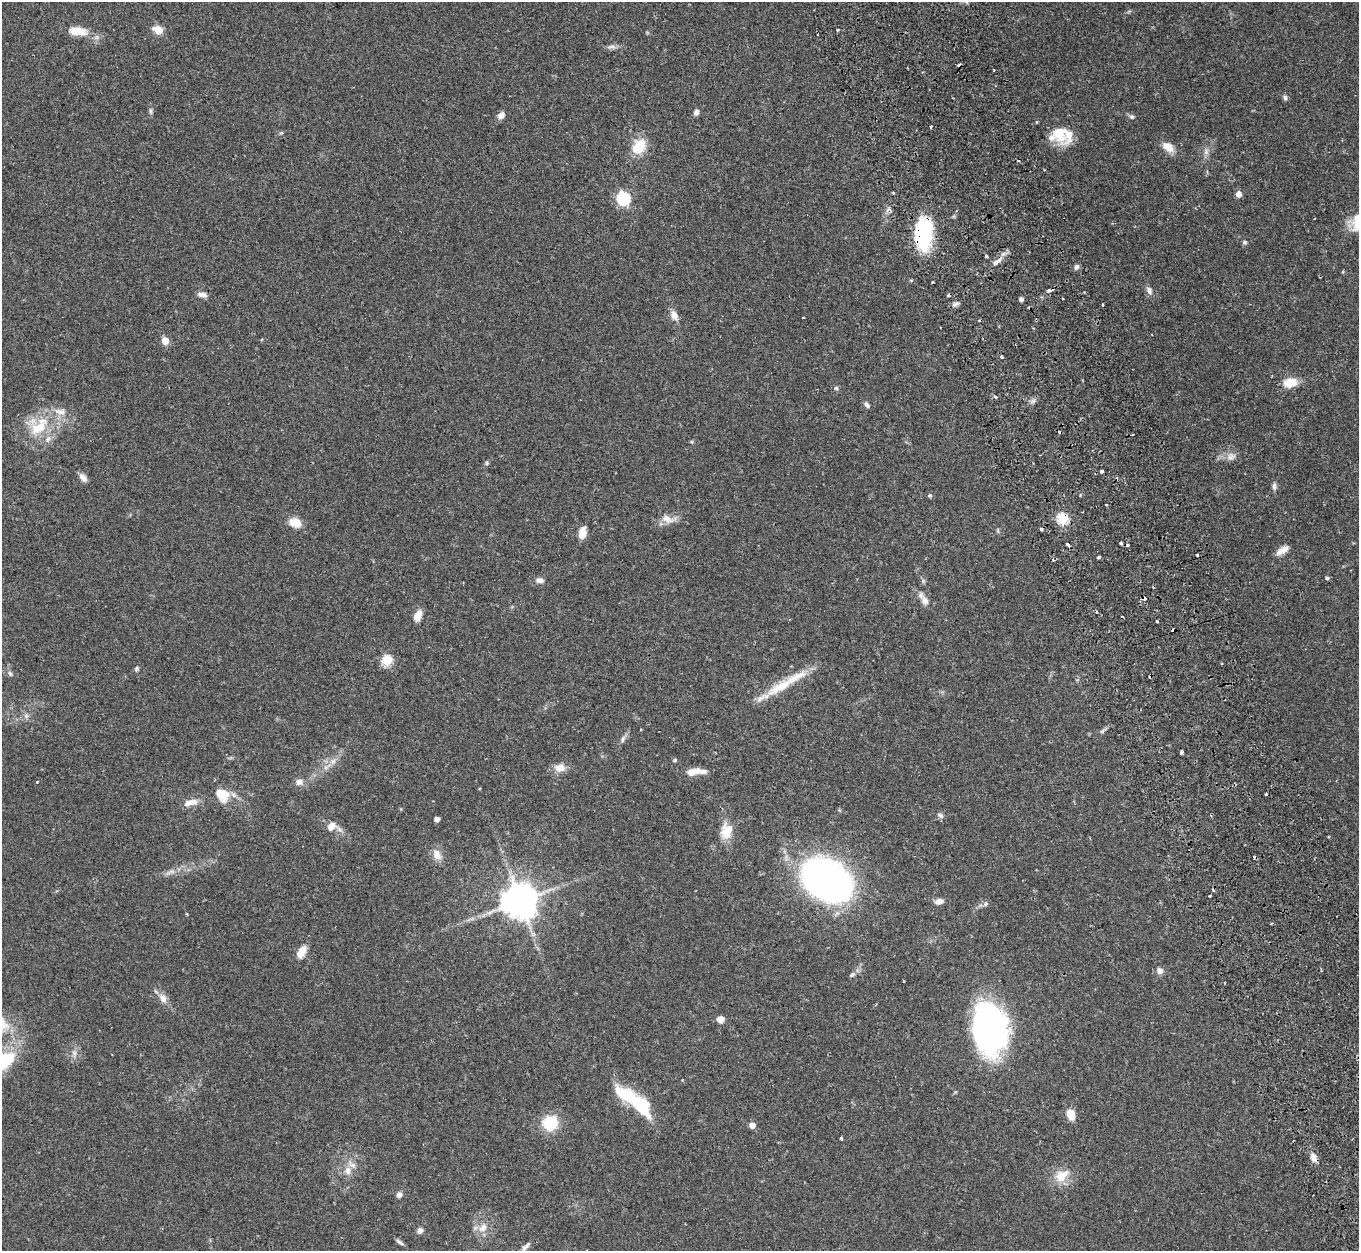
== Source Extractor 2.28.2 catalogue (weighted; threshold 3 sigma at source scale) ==
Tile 6 of 4 x 4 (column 2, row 2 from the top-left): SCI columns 1429-2785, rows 2682-3930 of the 5572 x 5527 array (HDU 1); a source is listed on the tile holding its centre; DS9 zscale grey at full resolution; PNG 1361 x 1253 px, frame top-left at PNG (2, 2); no overlay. Shown black and unused: <1% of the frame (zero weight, under 2 of 3 exposures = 4% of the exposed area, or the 3 px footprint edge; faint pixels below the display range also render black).
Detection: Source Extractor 2.28.2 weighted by HDU 2 'WHT'; one run over the whole footprint, this tile lists its part. Background 0.082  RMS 0.0059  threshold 0.0265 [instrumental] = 3 sigma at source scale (4.5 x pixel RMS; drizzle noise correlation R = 1.50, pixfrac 1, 0.05/0.05 arcsec/px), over >= 5 px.
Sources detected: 147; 1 inside a brighter object's white glare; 22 cosmic-ray / hot-pixel residue — not listed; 7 inside a brighter listed object's ellipse — not listed separately; the other 117 listed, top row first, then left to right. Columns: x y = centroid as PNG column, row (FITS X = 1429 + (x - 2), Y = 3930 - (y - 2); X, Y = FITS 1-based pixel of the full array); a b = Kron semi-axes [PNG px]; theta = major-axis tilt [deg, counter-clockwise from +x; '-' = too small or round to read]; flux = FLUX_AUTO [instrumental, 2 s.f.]
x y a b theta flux
837 29 3 3 - 1.2
158 30 6 5 - 17
78 31 23 10 -6 11
611 47 14 6 4 2.2
993 70 3 2 - 0.38
1285 98 7 6 - 1.4
151 111 9 4 -89 1.2
696 112 7 6 - 2.1
501 115 8 6 48 4
1132 117 7 6 - 1.4
1037 122 5 3 - 0.51
281 133 5 4 - 0.73
1060 134 26 17 -55 15
639 146 20 15 56 13
1168 147 14 9 -35 7.1
1206 152 9 6 76 2.3
894 193 3 2 - 1.1
1238 194 6 5 - 3.9
623 198 6 6 - 77
923 234 32 16 86 55
1244 242 6 6 - 1.1
986 256 3 3 - 1.6
996 262 14 6 36 3.3
1077 267 7 6 - 1.7
911 280 5 3 - 0.6
1049 290 6 3 14 3.4
1149 291 12 7 -67 2.7
202 294 11 6 -14 2.9
1021 299 4 4 - 2.1
1063 299 3 2 - 1.1
955 304 11 5 18 1.6
1102 304 3 2 - 0.73
674 315 12 8 -62 4.5
803 317 3 2 - 0.39
1033 328 3 2 - 0.6
165 341 5 5 - 14
1001 357 5 4 - 1.3
1290 383 14 10 10 11
836 388 6 5 - 1
995 397 4 3 - 0.85
1033 401 6 6 - 1.6
867 405 8 5 -48 1.7
38 428 32 16 36 22
1133 434 3 2 - 0.78
1231 457 14 10 28 4
487 463 7 4 82 0.84
1101 471 4 3 - 2.9
83 477 11 7 -52 3.1
1274 486 11 5 -85 1.9
930 495 3 3 - 2.7
1106 504 3 3 - 1.7
668 519 22 10 -6 6.3
1063 519 6 5 - 45
295 523 14 10 -17 8.1
998 530 6 4 -89 0.77
582 533 13 7 78 6.2
1121 543 4 3 - 14
1068 544 3 3 - 5.2
1283 550 17 7 32 4.6
1098 557 3 3 - 2.6
1327 578 4 4 - 1.4
540 580 11 7 0 2.6
925 601 13 9 -62 4.2
418 616 12 7 70 5.7
1157 621 3 3 - 1.1
387 660 5 5 - 38
136 669 6 5 - 1
10 673 8 5 -62 1.3
781 686 45 13 29 20
26 716 6 6 - 1.5
1102 731 10 5 43 1.5
623 739 11 5 72 1.8
1181 753 4 3 - 1.3
675 760 6 4 23 0.76
333 761 9 8 - 3.1
326 767 7 4 18 1.5
560 768 11 9 5 6.3
704 771 12 6 6 2.5
691 772 11 8 17 4.9
37 782 3 3 - 0.73
299 782 8 7 - 3.4
479 789 3 2 - 0.69
222 794 14 12 -43 15
191 802 19 8 11 5.6
940 815 9 6 -31 1.7
437 819 4 4 - 3.1
332 827 17 10 -8 6.5
726 831 22 14 85 11
437 855 15 10 -61 5.3
172 871 12 6 10 2.7
827 880 30 23 -32 380
520 901 10 10 - 1500
939 901 10 7 7 3.2
985 904 7 6 - 1.5
187 914 4 3 - 0.55
301 952 17 9 59 5.9
1159 970 9 8 - 2.8
852 974 8 5 37 1.3
163 998 15 9 -64 4.6
720 1019 8 7 - 3.9
990 1029 47 32 -80 170
74 1053 8 6 -69 2
2 1062 28 14 29 42
683 1080 3 2 - 0.47
641 1106 26 11 -52 36
1071 1114 10 7 -77 9.7
550 1123 12 12 - 23
752 1125 5 5 - 4.8
841 1138 3 3 - 1.2
1314 1158 13 7 -68 3.8
348 1170 11 8 89 4.1
1062 1176 18 13 36 11
399 1195 6 6 - 2.6
483 1228 15 10 52 5.9
420 1231 7 7 - 2.3
400 1242 11 4 -35 1.6
526 1246 16 6 47 2.5
Overlapping masked pixels (flux is a lower limit): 3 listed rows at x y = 923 234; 996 262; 1063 519
Isophote crosses this tile's border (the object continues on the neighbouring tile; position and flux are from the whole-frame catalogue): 1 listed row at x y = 2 1062